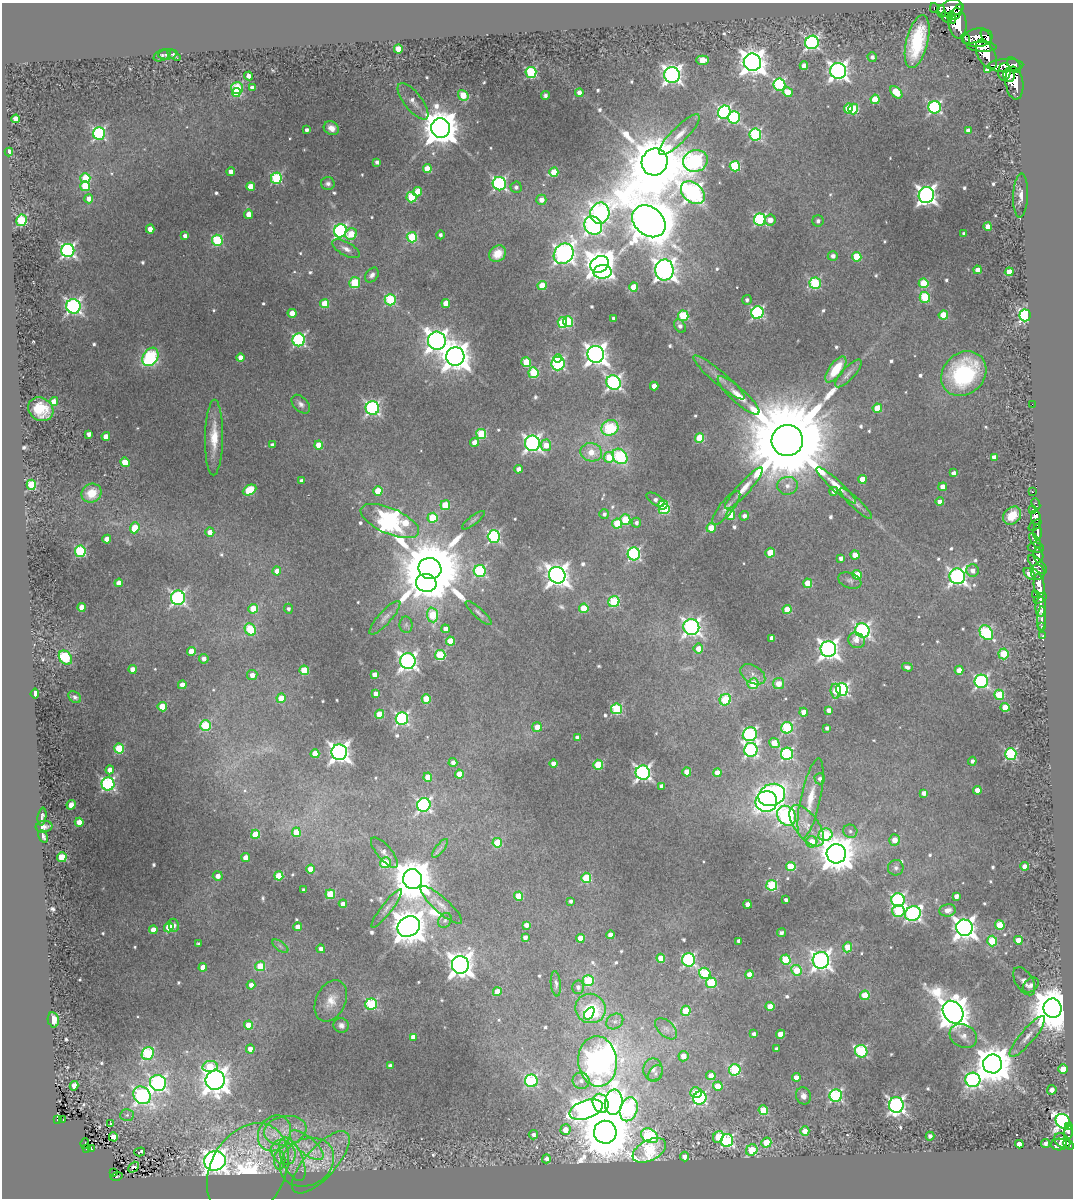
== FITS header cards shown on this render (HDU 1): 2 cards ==
NAXIS1  =                 1071
NAXIS2  =                 1196

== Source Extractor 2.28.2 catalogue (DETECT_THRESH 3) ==
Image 1071 x 1196 px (HDU 1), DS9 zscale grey, 1 PNG px = 1 image px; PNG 1075 x 1200 px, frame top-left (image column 1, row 1196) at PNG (2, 3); each listed source drawn as its Kron ellipse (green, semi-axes under 4 px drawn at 4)
Background 0.879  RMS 0.091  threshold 0.274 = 3 sigma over >= 5 px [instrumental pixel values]
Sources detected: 655; of the 655, the 500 brightest by FLUX_AUTO listed and drawn (155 fainter detections omitted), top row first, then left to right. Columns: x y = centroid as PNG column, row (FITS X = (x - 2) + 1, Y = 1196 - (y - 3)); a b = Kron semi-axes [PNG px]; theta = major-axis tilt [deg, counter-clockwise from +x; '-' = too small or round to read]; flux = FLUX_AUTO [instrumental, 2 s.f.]
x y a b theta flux
934 8 5 3 - 40
951 8 13 8 14 2500
941 11 6 3 -76 360
957 12 9 3 66 1100
946 17 6 4 -37 620
952 18 6 4 -79 840
957 23 15 9 -85 3100
986 37 8 4 -58 550
966 38 5 2 - 570
978 38 14 9 7 3200
812 42 7 6 - 1600
917 42 27 11 76 430
982 47 15 5 -2 1900
398 49 4 4 - 130
167 54 9 5 5 20
986 54 16 8 -63 2200
162 55 9 5 24 18
174 55 8 4 -36 19
872 57 5 4 - 24
703 60 6 4 0 170
752 62 9 8 - 8300
1005 65 18 6 3 2300
1014 65 9 5 -55 980
804 66 4 4 - 55
987 70 4 4 - 26
838 71 8 8 - 3400
531 72 5 5 - 690
1004 72 9 6 88 1400
672 75 8 8 - 3000
1009 75 7 5 -77 1600
249 76 4 4 - 53
1014 83 16 9 -82 3400
779 84 6 6 - 860
237 88 6 6 - 420
252 88 4 4 - 46
236 92 4 4 - 280
788 92 5 4 - 110
896 92 7 4 -46 190
579 93 4 4 - 32
463 95 6 5 - 170
545 96 4 4 - 18
875 99 4 4 - 220
413 101 22 9 -52 59
935 107 6 6 - 1200
848 108 5 4 - 120
853 109 5 5 - 350
724 112 7 6 - 1300
734 117 6 6 - 790
16 119 4 4 - 84
331 128 8 6 -30 52
441 128 10 9 - 19000
307 130 3 3 - 24
968 131 4 4 - 36
99 133 6 6 - 1100
679 135 27 7 45 92
755 135 6 6 - 850
9 152 4 4 - 120
695 161 12 11 - 1400
377 162 4 4 - 23
655 162 13 13 - 54000
735 166 5 5 - 560
427 169 4 4 - 120
231 172 4 4 - 62
554 172 4 4 - 170
85 178 5 5 - 210
276 178 6 5 - 630
328 183 7 6 - 24
499 184 7 6 - 1300
85 186 5 5 - 250
251 187 4 4 - 120
516 187 5 5 - 23
418 192 5 4 - 130
693 193 13 9 -42 3200
926 195 8 7 - 3600
1021 196 22 7 88 60
411 197 5 5 - 400
89 199 4 4 - 51
541 200 5 5 - 52
600 213 10 9 - 2600
248 214 4 4 - 73
21 220 6 5 - 460
760 220 6 6 - 930
770 220 5 5 - 61
649 221 18 14 -41 32000
818 221 6 5 - 22
593 226 9 8 - 2300
988 227 4 4 - 76
150 229 4 4 - 62
340 231 7 6 - 1400
351 234 6 5 - 160
964 234 4 3 - 18
440 235 4 4 - 21
185 236 4 4 - 36
412 237 5 5 - 380
217 240 5 5 - 590
346 249 15 6 -29 44
68 251 6 6 - 1900
498 254 9 7 41 120
564 254 11 9 49 2900
833 256 5 5 - 31
857 257 5 4 - 240
599 264 10 8 35 9800
664 270 10 9 - 5700
978 270 4 4 - 56
602 272 9 7 4 1400
1009 272 4 4 - 120
372 275 8 6 51 29
355 283 5 5 - 420
815 283 5 5 - 630
924 283 5 5 - 280
542 286 5 4 - 170
634 287 4 4 - 170
925 297 5 5 - 380
390 300 6 5 - 570
747 300 5 4 - 20
446 303 4 4 - 94
325 304 4 4 - 180
73 306 7 7 - 2100
292 313 4 4 - 85
757 313 6 6 - 1200
943 315 4 4 - 200
1025 315 6 5 - 1500
683 316 5 5 - 380
614 318 4 4 - 41
568 321 5 5 - 350
562 323 5 4 - 320
680 326 7 5 -56 28
299 340 6 6 - 1100
437 341 9 9 - 5100
596 354 8 8 - 5200
455 356 9 9 - 10000
150 357 10 7 59 850
240 358 4 4 - 58
558 359 4 4 - 140
526 362 5 4 - 200
558 363 7 6 - 940
836 369 15 7 54 180
533 373 5 5 - 440
848 373 18 6 47 40
964 374 24 20 44 830
719 377 33 6 -40 75
613 383 7 7 - 2000
654 386 4 4 - 75
738 395 27 7 -42 100
54 401 4 4 - 53
301 404 11 7 -46 31
1032 404 2 2 - 59
372 408 7 6 - 1500
877 408 4 4 - 160
41 409 13 11 -35 160
610 428 9 7 27 390
89 434 4 4 - 36
481 434 5 5 - 380
106 436 4 4 - 79
214 437 38 9 89 170
699 438 5 4 - 300
787 441 15 15 - 170000
474 442 4 4 - 57
532 443 7 7 - 2500
272 445 4 3 - 21
319 445 4 4 - 100
546 445 6 5 - 110
591 452 11 9 -14 100
620 456 8 6 -50 510
609 457 5 5 - 160
994 457 4 4 - 48
125 462 5 4 - 160
519 469 4 4 - 43
954 473 4 4 - 34
862 479 4 4 - 120
301 481 4 3 - 23
31 485 5 4 - 350
836 485 26 5 -42 83
787 486 10 9 - 50
943 487 4 4 - 86
744 488 27 6 48 81
250 490 7 5 26 340
378 491 4 4 - 180
834 491 4 4 - 39
1032 491 3 3 - 100
92 493 10 9 - 110
655 500 10 5 -33 31
940 502 4 4 - 49
856 503 22 5 -43 35
1036 504 6 3 -68 31
445 505 5 4 - 230
663 505 5 4 - 320
726 508 21 7 52 44
664 509 5 5 - 340
1032 509 3 2 - 19
604 514 5 5 - 20
730 515 5 4 - 200
744 516 5 4 - 34
1012 516 10 7 47 120
1036 517 7 5 -82 1300
433 518 5 5 - 330
473 520 14 4 38 18
625 520 5 5 - 280
390 521 31 13 -23 4700
636 523 5 5 - 25
617 524 5 5 - 210
1035 525 7 3 41 49
135 528 5 4 - 160
711 528 5 4 - 96
210 532 4 4 - 53
1037 532 8 3 -89 780
494 536 6 6 - 1000
107 539 4 4 - 68
1035 541 8 4 -55 540
1036 548 8 5 -8 530
80 551 6 5 - 640
770 553 5 4 - 160
634 554 6 6 - 1100
855 555 4 4 - 86
1038 555 7 5 -81 680
841 558 4 4 - 33
1037 565 12 5 -45 440
430 568 11 10 - 82000
973 570 6 6 - 42
277 571 4 4 - 68
480 571 6 6 - 740
1038 572 7 7 - 1100
1030 574 7 4 -45 110
557 575 8 8 - 6000
857 575 5 4 - 190
957 576 8 7 - 2600
850 580 12 7 -21 26
119 583 4 4 - 61
426 583 10 9 - 6400
808 583 4 4 - 180
1039 585 11 5 -84 2400
1036 594 3 2 - 100
178 598 7 7 - 1700
1040 598 7 4 33 560
614 602 5 5 - 520
82 607 4 4 - 75
1041 607 10 5 88 1100
584 608 5 4 - 220
253 609 5 4 - 170
288 609 5 4 - 20
787 609 4 4 - 170
479 613 17 4 -42 24
432 615 7 5 -85 290
385 618 22 6 48 42
1042 618 12 4 87 410
406 625 8 6 -88 18
691 627 8 8 - 2500
1042 627 4 3 - 400
445 629 4 4 - 50
250 630 6 5 - 420
862 630 7 7 - 1800
986 633 8 6 -54 890
1043 636 3 3 - 88
772 638 4 4 - 55
856 640 8 7 - 55
450 641 4 4 - 170
698 649 5 4 - 80
828 649 8 8 - 3900
191 651 4 4 - 130
1003 654 5 5 - 280
440 655 5 5 - 490
65 658 8 6 -53 680
204 659 5 5 - 38
408 661 8 7 - 2800
907 667 5 3 - 24
132 669 4 4 - 58
304 670 4 4 - 230
959 670 4 4 - 74
753 674 13 8 -32 46
252 675 5 5 - 53
374 675 4 4 - 53
981 681 7 6 - 1300
753 684 5 5 - 210
778 684 6 5 - 77
182 685 4 4 - 67
842 690 6 6 - 1300
836 691 7 5 -86 110
35 694 5 4 - 75
376 694 4 4 - 62
999 695 5 5 - 320
75 697 7 5 -37 19
281 698 4 4 - 120
426 699 5 4 - 220
725 700 6 5 - 400
162 707 4 4 - 200
1005 707 4 4 - 130
616 709 5 5 - 630
829 710 4 4 - 44
804 712 4 4 - 65
379 714 4 4 - 220
402 719 6 6 - 1200
205 725 5 5 - 490
537 727 5 5 - 87
787 728 6 5 - 620
827 728 4 3 - 20
750 734 7 6 - 1100
577 737 4 4 - 33
774 743 5 4 - 150
119 748 5 5 - 370
751 750 7 6 - 1600
339 752 8 7 - 4000
315 754 4 4 - 130
787 754 6 6 - 910
1011 754 6 5 - 790
972 761 4 4 - 26
453 763 4 4 - 35
553 764 4 4 - 56
598 765 5 5 - 310
110 770 4 4 - 63
687 772 4 4 - 84
643 773 7 7 - 2300
717 773 4 4 - 99
459 774 4 4 - 150
428 777 4 4 - 150
820 779 5 5 - 24
108 784 6 6 - 1300
662 786 4 4 - 40
977 790 4 4 - 68
924 793 4 4 - 37
772 795 13 11 21 1600
811 798 41 10 78 170
766 801 11 10 - 2100
71 805 5 4 - 60
424 805 7 6 - 1600
786 816 10 8 -54 2000
42 817 9 3 82 18
79 822 4 4 - 69
807 826 24 12 -53 120
44 827 8 5 7 33
850 831 7 6 - 20
296 832 5 4 - 160
255 834 4 4 - 220
825 835 7 6 - 340
43 836 6 3 -60 19
895 840 5 5 - 72
812 842 5 5 - 99
497 843 5 4 - 240
440 848 11 3 52 22
384 852 19 7 -50 38
836 854 9 9 - 16000
62 857 5 4 - 290
246 858 4 4 - 78
385 863 5 5 - 310
1025 866 4 4 - 81
791 867 5 4 - 250
896 868 8 8 - 24
311 869 4 4 - 110
218 876 5 4 - 45
279 876 4 4 - 240
586 878 5 5 - 430
413 879 10 9 - 25000
772 885 5 5 - 580
304 890 4 3 - 24
330 894 5 5 - 340
518 896 4 4 - 180
956 896 4 4 - 37
786 900 4 3 - 23
898 900 7 6 - 1200
570 901 4 3 - 19
343 904 4 4 - 63
747 904 4 4 - 66
441 905 27 7 -42 65
387 908 24 5 52 40
947 910 8 6 9 52
898 911 6 6 - 440
913 914 8 7 - 1900
445 920 8 6 57 19
174 925 6 5 - 25
526 925 4 4 - 40
1000 925 4 4 - 250
409 926 12 9 31 16000
169 927 5 4 - 160
298 927 4 4 - 57
964 928 8 8 - 5900
153 930 4 4 - 66
781 933 4 4 - 21
610 935 4 4 - 52
525 937 4 4 - 34
580 938 4 4 - 120
1018 940 4 4 - 74
739 941 4 4 - 33
992 941 5 5 - 340
198 944 4 3 - 18
280 946 9 4 -36 20
848 947 5 4 - 160
321 949 4 4 - 32
661 958 4 4 - 190
689 960 6 6 - 1100
786 960 5 5 - 280
821 960 8 8 - 3400
460 965 9 8 - 7000
260 966 5 5 - 240
203 967 4 4 - 100
796 970 6 5 - 190
705 973 6 5 - 470
750 974 4 4 - 82
588 980 5 5 - 370
1024 981 15 8 -58 48
711 983 5 5 - 440
556 984 13 5 -84 23
251 985 4 4 - 45
1031 985 9 6 39 38
578 987 6 6 - 29
497 992 4 4 - 110
865 995 5 4 - 170
331 1001 22 14 64 110
371 1004 6 5 - 610
770 1006 4 4 - 110
590 1008 15 14 - 430
1053 1008 9 9 - 37000
686 1011 5 5 - 230
953 1012 12 9 -55 14000
589 1013 7 4 56 80
53 1020 7 5 -78 95
615 1021 9 7 34 30
249 1025 4 4 - 150
341 1025 8 7 - 29
666 1029 13 7 -43 37
754 1034 4 3 - 25
780 1034 4 4 - 110
963 1036 14 11 -28 57
1027 1036 26 7 50 76
413 1037 4 4 - 60
776 1048 3 3 - 18
250 1049 4 4 - 55
861 1051 6 6 - 780
148 1053 7 5 56 710
683 1056 5 5 - 54
598 1061 25 19 -84 5700
993 1064 9 9 - 19000
210 1066 7 5 11 260
390 1066 4 4 - 24
653 1069 11 9 89 50
1063 1069 5 4 - 170
735 1070 6 5 - 640
655 1074 9 6 54 28
711 1076 4 4 - 84
796 1077 4 4 - 57
215 1080 10 9 - 7700
973 1080 7 7 - 1700
531 1081 6 6 - 920
581 1081 8 8 - 37
158 1083 8 8 - 2100
74 1086 5 4 - 65
718 1086 5 4 - 140
1052 1090 5 4 - 44
696 1093 6 5 - 170
142 1095 9 8 - 1900
804 1096 8 7 - 37
836 1096 6 6 - 1000
700 1098 7 6 - 1000
614 1102 12 9 83 3400
601 1103 9 7 -69 770
896 1105 8 7 - 2500
629 1109 12 8 72 810
586 1110 17 9 19 4100
763 1110 5 4 - 280
127 1115 7 6 - 19
57 1120 4 2 - 43
63 1120 3 2 - 21
1063 1121 8 6 -42 3600
110 1123 3 3 - 23
1069 1126 4 3 - 140
565 1130 5 5 - 110
285 1131 21 14 10 150
805 1131 5 4 - 69
605 1132 11 11 - 54000
1069 1132 9 4 78 260
274 1133 19 15 58 160
533 1135 5 4 - 25
650 1136 9 6 -32 940
930 1136 4 4 - 22
113 1137 4 4 - 96
718 1137 6 5 - 200
727 1141 6 6 - 1100
1062 1141 9 6 -42 350
85 1143 5 2 - 24
766 1143 5 5 - 270
1019 1144 4 4 - 60
1046 1144 4 4 - 21
1059 1144 8 6 -5 360
307 1145 21 8 -40 94
1069 1145 6 3 -44 240
91 1148 4 3 - 41
86 1149 3 2 - 20
649 1150 18 10 27 690
752 1150 6 5 - 320
140 1152 5 3 - 130
283 1152 13 11 -48 83
684 1156 5 4 - 40
292 1159 23 10 -67 120
546 1159 4 4 - 28
280 1160 9 5 90 25
215 1161 11 9 15 4800
307 1162 28 23 31 280
321 1162 39 15 48 220
133 1167 6 4 47 20
248 1171 50 37 60 990
114 1173 2 2 - 30
117 1176 6 3 14 39
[155 fainter detections neither listed nor drawn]